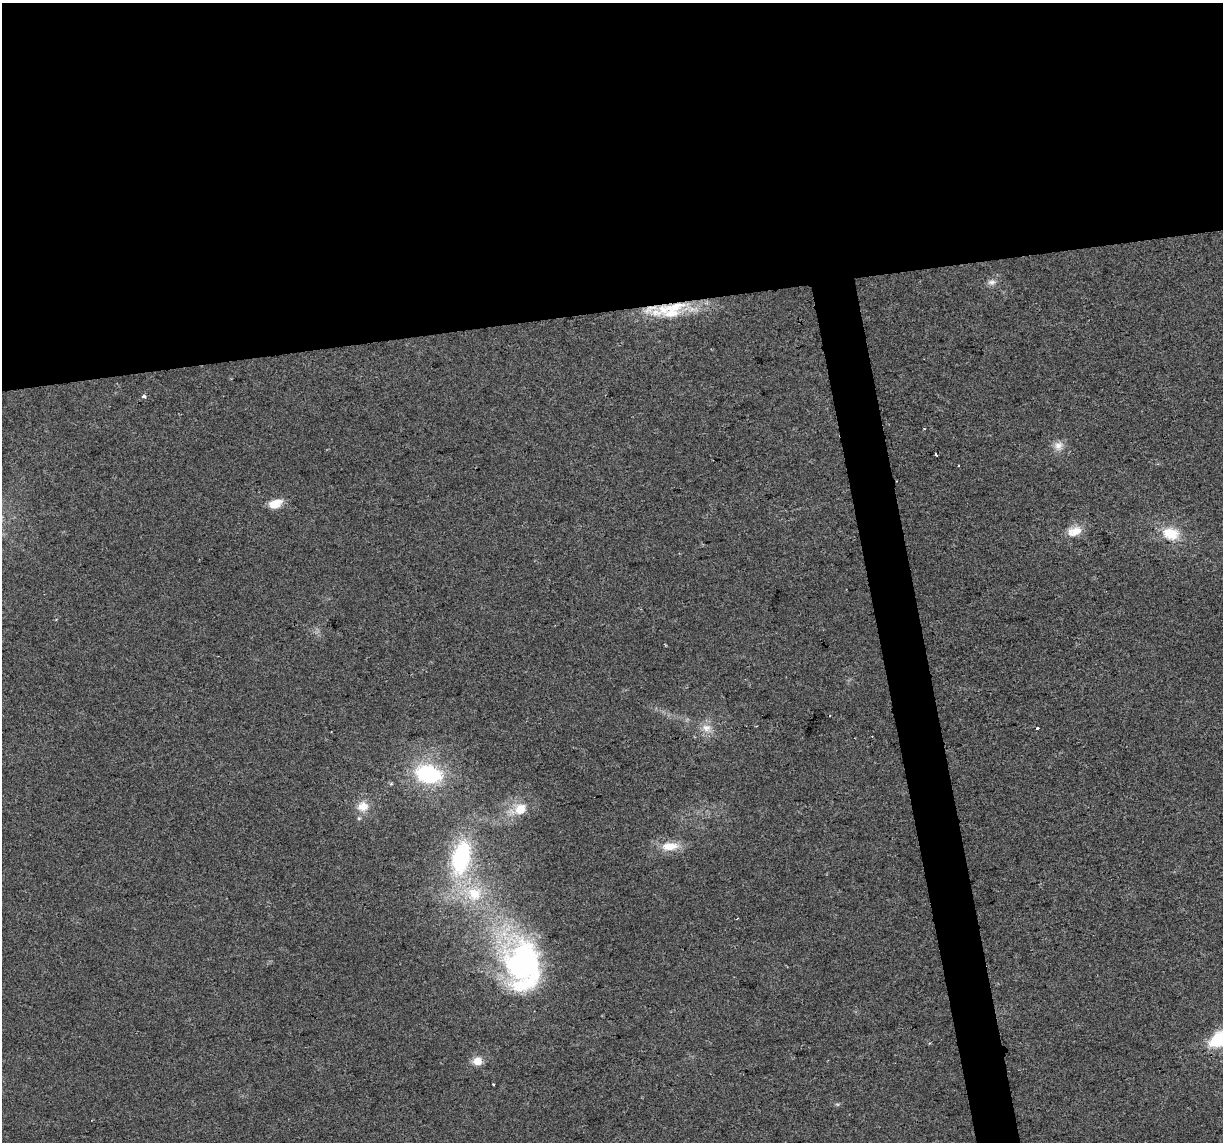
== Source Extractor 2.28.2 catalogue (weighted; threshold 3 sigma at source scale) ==
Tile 2 of 4 x 4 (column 2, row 1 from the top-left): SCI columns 1222-2442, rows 3492-4631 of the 4883 x 4659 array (HDU 1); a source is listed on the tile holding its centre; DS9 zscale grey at full resolution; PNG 1225 x 1144 px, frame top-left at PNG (2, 3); no overlay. Shown black and unused: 30% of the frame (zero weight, under 2 of 3 exposures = <1% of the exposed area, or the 3 px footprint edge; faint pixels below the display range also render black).
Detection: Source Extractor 2.28.2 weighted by HDU 2 'WHT'; one run over the whole footprint, this tile lists its part. Background 0.0499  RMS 0.0068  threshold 0.0307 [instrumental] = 3 sigma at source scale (4.5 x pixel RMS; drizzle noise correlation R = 1.50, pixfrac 1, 0.0396/0.0396 arcsec/px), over >= 5 px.
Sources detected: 24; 1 cosmic-ray / hot-pixel residue — not listed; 3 inside a brighter listed object's ellipse — not listed separately; the other 20 listed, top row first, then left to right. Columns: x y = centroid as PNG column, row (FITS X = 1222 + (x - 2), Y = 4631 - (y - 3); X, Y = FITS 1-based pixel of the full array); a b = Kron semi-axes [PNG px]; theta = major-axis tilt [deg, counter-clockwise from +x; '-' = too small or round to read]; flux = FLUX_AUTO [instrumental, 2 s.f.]
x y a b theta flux
992 282 11 7 11 3.1
665 309 47 14 21 28
144 396 4 3 - 5.6
1058 446 13 11 55 5.5
936 455 4 3 - 2.5
275 504 11 7 23 14
1075 531 21 12 18 9.5
1171 533 20 13 -13 17
706 728 13 10 -12 6
1037 728 3 3 - 3.5
428 774 25 17 -14 60
363 806 16 13 9 8.8
520 809 12 11 - 11
670 846 21 10 4 12
461 858 43 22 77 72
474 894 23 21 6 29
524 964 64 46 -76 160
1222 1038 22 11 27 50
477 1061 11 10 - 7
493 1084 2 2 - 0.66
Overlapping masked pixels (flux is a lower limit): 1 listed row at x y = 665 309
Isophote crosses this tile's border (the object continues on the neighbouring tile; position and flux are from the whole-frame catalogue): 1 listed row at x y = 1222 1038